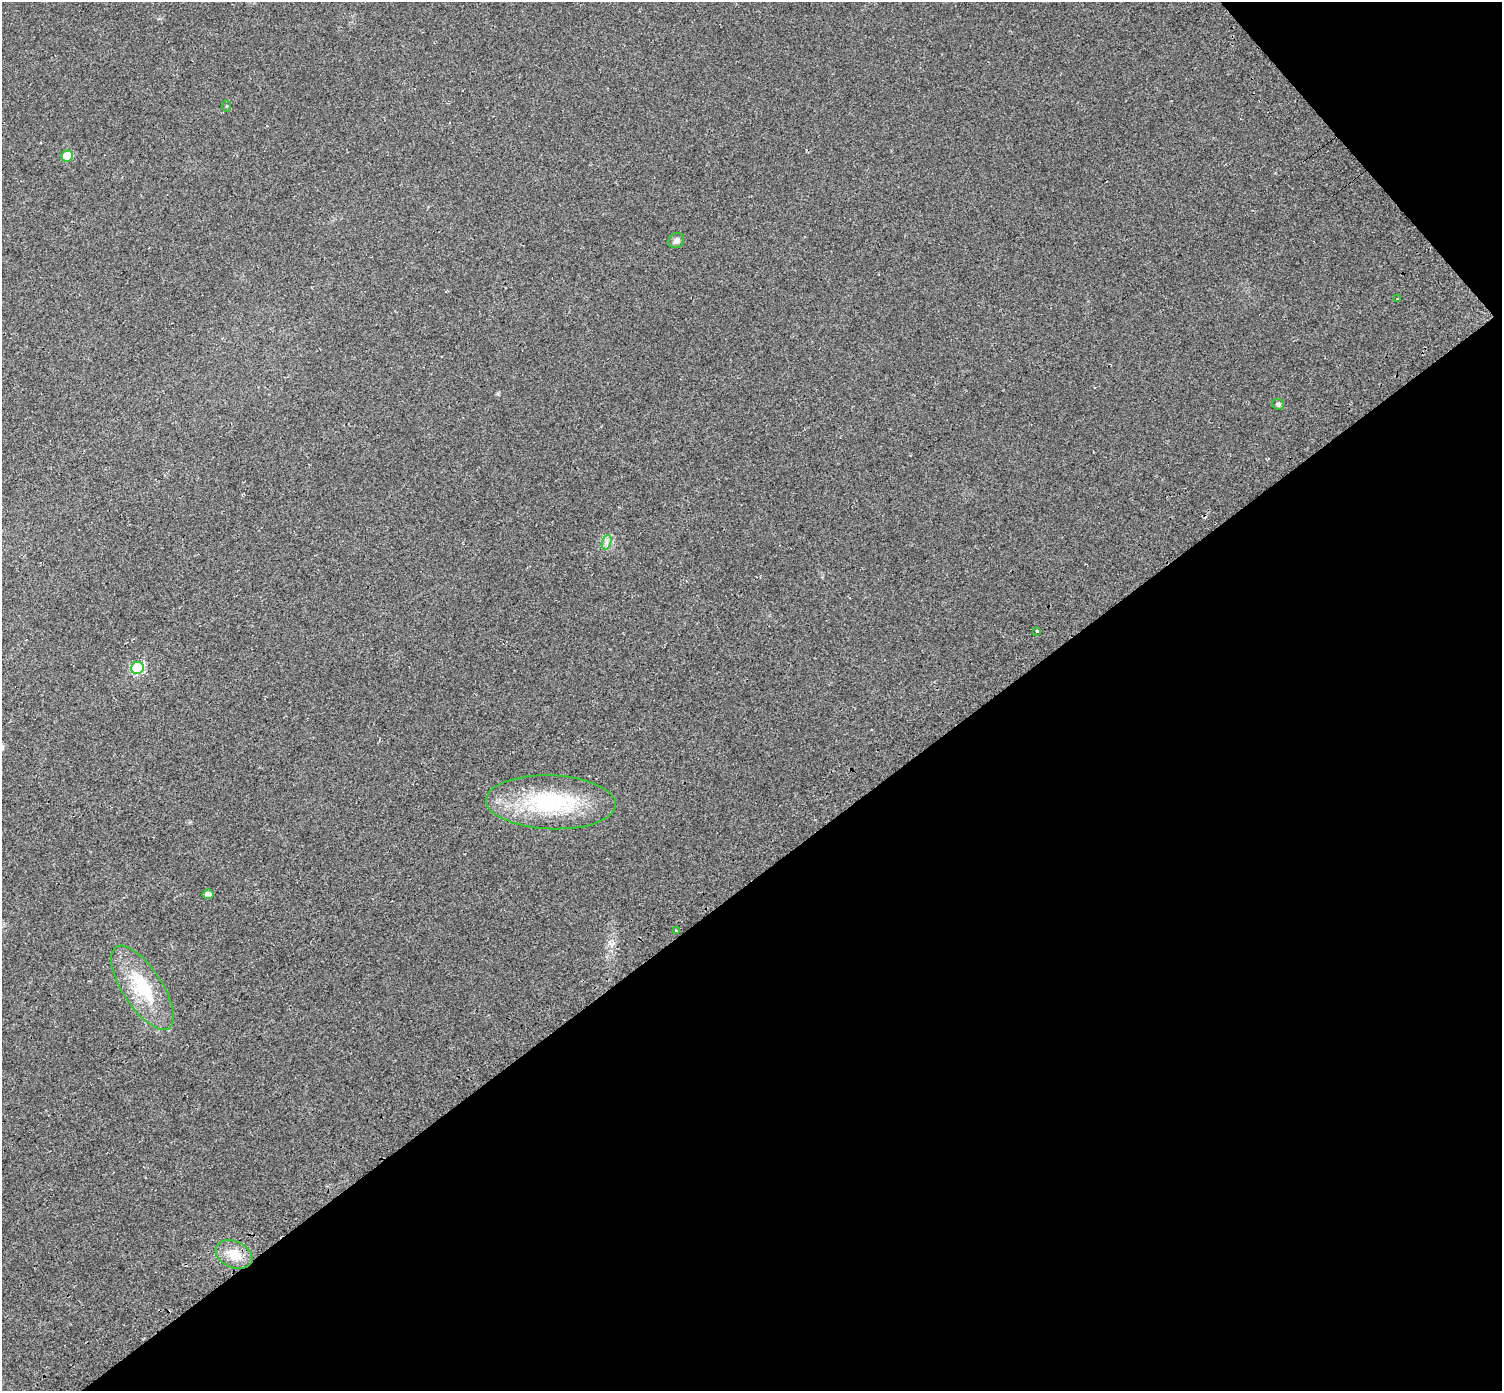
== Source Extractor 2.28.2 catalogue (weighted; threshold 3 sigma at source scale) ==
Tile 12 of 4 x 4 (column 4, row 3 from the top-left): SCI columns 4566-6065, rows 1683-3071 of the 6126 x 6079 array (HDU 1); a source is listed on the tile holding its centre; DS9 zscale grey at full resolution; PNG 1504 x 1393 px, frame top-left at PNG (2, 2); each listed source drawn as its Kron ellipse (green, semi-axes under 4 px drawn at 4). Shown black and unused: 39% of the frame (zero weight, under 2 of 3 exposures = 4% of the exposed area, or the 3 px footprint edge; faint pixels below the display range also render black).
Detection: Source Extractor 2.28.2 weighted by HDU 2 'WHT'; one run over the whole footprint, this tile lists its part. Background 0.0555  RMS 0.011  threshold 0.0511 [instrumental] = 3 sigma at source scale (4.5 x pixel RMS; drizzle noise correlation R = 1.50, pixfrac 1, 0.0396/0.0396 arcsec/px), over >= 5 px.
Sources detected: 14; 1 cosmic-ray / hot-pixel residue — neither listed nor drawn; the other 13 listed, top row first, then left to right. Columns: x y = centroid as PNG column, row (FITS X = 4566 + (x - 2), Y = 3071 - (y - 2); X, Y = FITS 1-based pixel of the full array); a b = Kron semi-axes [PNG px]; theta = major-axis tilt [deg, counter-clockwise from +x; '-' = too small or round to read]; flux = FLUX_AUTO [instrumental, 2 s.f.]
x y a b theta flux
227 106 5 3 - 1
67 156 6 5 - 32
676 241 8 7 - 5
1398 299 4 3 - 2.5
1278 404 6 5 - 2.6
607 542 7 4 71 3.2
1037 631 3 3 - 0.8
137 668 6 6 - 88
551 802 65 27 -2 120
208 894 5 4 - 6.4
676 931 3 3 - 0.94
143 988 49 19 -57 62
234 1255 19 13 -24 20
Unlisted compact peaks at least as high as the median listed source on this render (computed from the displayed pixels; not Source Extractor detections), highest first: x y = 609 942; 498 394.